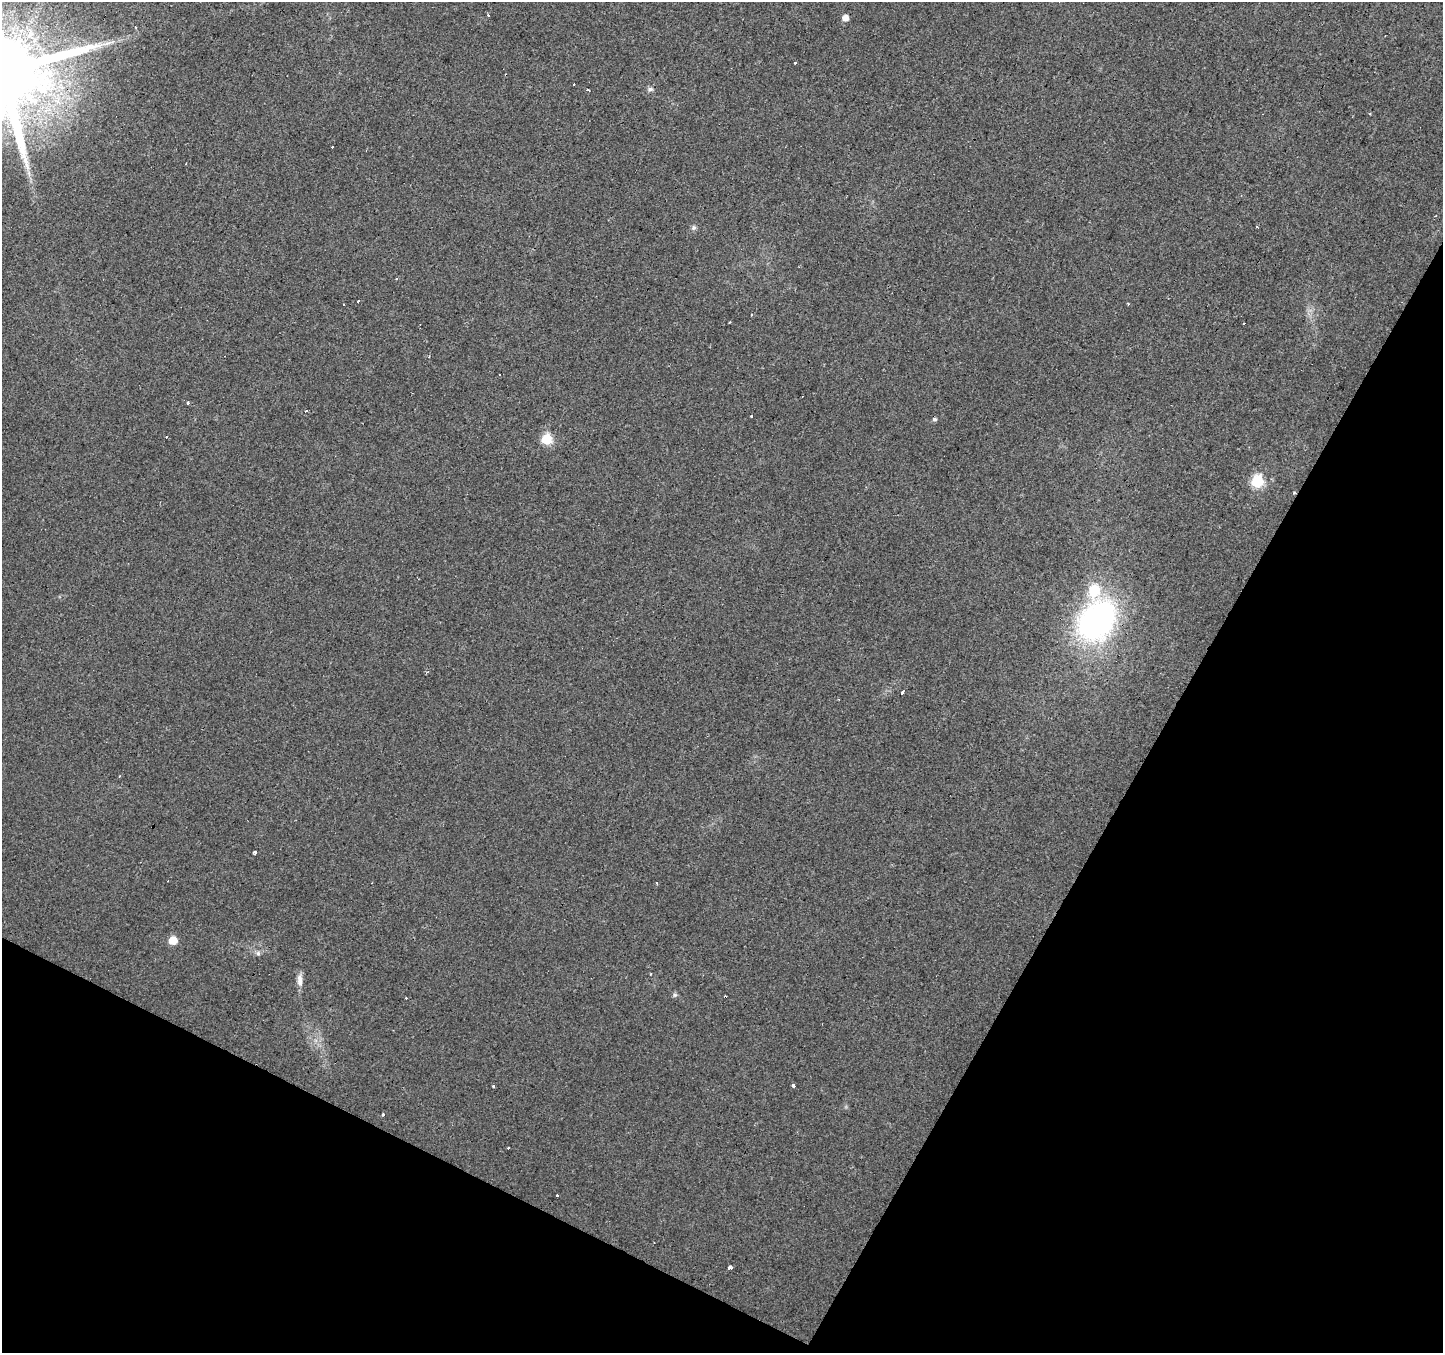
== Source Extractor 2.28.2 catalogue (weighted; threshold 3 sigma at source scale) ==
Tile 15 of 4 x 4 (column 3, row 4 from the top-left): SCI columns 2881-4321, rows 199-1549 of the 5769 x 5864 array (HDU 1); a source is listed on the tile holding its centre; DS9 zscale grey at full resolution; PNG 1445 x 1355 px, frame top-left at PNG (2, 2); no overlay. Shown black and unused: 27% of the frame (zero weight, under 2 of 3 exposures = <1% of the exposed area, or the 3 px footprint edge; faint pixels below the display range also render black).
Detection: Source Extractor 2.28.2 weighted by HDU 2 'WHT'; one run over the whole footprint, this tile lists its part. Background 0.0299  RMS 0.0062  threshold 0.0278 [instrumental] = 3 sigma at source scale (4.5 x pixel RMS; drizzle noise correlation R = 1.50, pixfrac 1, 0.0396/0.0396 arcsec/px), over >= 5 px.
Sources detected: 49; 1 inside a brighter object's white glare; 17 cosmic-ray / hot-pixel residue — not listed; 1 inside a brighter listed object's ellipse — not listed separately; the other 30 listed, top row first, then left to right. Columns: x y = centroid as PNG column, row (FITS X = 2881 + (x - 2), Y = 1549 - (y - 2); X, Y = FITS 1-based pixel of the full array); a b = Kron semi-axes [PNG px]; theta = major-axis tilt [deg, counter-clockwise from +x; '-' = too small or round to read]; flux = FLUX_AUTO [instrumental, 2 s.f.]
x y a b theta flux
845 18 5 5 - 4.8
106 43 15 5 13 3.5
795 63 3 3 - 1.3
650 89 8 6 12 1.7
588 90 3 3 - 1.6
29 173 7 4 -72 1.7
693 228 7 6 - 1.5
358 301 3 2 - 1.7
1128 303 3 2 - 0.94
344 304 3 3 - 2.7
188 403 3 3 - 3.2
751 416 3 3 - 1.8
935 419 6 5 - 1.2
547 439 6 6 - 39
1257 481 7 6 - 48
1096 620 36 27 49 180
902 692 3 3 - 4.4
119 776 3 2 - 0.91
255 853 3 3 - 7.2
173 940 6 6 - 14
258 953 6 6 - 1.5
651 974 3 2 - 0.47
300 980 17 7 -87 4.1
675 995 6 5 - 1.1
493 1086 3 3 - 1.5
794 1086 3 3 - 5
383 1115 3 3 - 2.7
508 1148 3 3 - 0.99
557 1196 3 3 - 3
730 1267 3 3 - 52